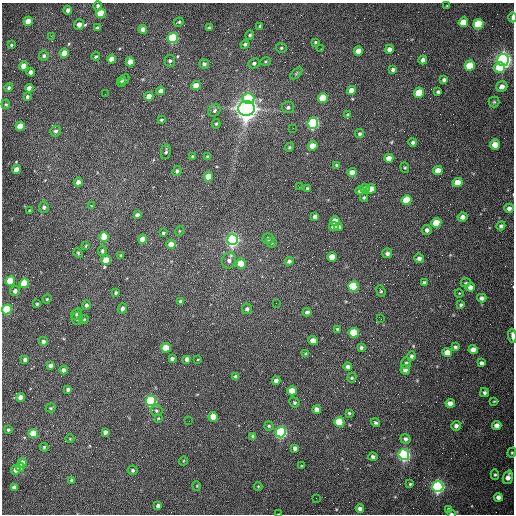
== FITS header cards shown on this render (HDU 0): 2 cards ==
NAXIS1  =                  512 /fastest changing axis
NAXIS2  =                  512 /next to fastest changing axis

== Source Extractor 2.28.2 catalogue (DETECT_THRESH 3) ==
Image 512 x 512 px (HDU 0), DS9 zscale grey, 1 PNG px = 1 image px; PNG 516 x 516 px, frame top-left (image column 1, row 512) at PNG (2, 3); each listed source drawn as its Kron ellipse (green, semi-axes under 4 px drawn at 4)
Background 1530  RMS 23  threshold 69.6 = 3 sigma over >= 5 px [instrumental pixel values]
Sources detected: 229; all 229 listed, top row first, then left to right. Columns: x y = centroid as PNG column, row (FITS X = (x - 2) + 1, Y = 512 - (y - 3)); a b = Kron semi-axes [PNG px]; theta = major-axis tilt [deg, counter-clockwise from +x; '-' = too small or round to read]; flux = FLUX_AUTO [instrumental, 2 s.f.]
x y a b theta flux
98 6 4 4 - 4.3e+03
447 6 3 3 - 1.4e+03
68 10 4 4 - 7.8e+03
101 13 5 4 - 6.4e+04
512 17 5 2 - 7.9e+03
28 21 5 4 - 3.0e+04
179 22 5 3 - 2.2e+03
463 22 5 4 - 3.2e+04
79 24 5 5 - 1.1e+04
478 24 5 5 - 9.7e+04
260 26 4 3 - 3.8e+03
97 28 4 3 - 2.6e+03
209 28 4 4 - 4.4e+03
143 29 4 4 - 1.0e+04
250 35 4 4 - 2.7e+03
51 36 3 2 - 1.7e+03
173 38 5 5 - 2.6e+05
315 42 3 2 - 1.6e+03
245 44 4 4 - 3.4e+03
11 45 3 3 - 1.8e+03
281 48 5 4 - 2.2e+03
321 49 2 2 - 8.6e+02
389 49 4 4 - 7.9e+03
358 51 5 4 - 1.6e+04
64 53 4 4 - 1.8e+04
44 56 5 4 - 3.2e+03
96 56 4 4 - 2.0e+03
111 59 4 4 - 1.6e+04
423 60 4 4 - 6.6e+03
503 60 6 6 - 1.1e+06
170 61 6 5 - 3.5e+03
265 61 5 3 - 1.8e+03
130 62 4 4 - 2.1e+04
254 63 6 5 - 3.9e+03
204 64 5 4 - 3.9e+03
24 66 4 4 - 2.0e+04
470 66 5 5 - 5.6e+04
499 67 6 5 - 4.3e+04
393 70 4 3 - 4.5e+03
31 72 4 4 - 9.1e+03
296 73 7 4 45 2.2e+03
124 79 6 4 47 2.3e+03
444 80 4 3 - 3.6e+03
121 81 5 3 - 2.7e+03
196 86 4 4 - 2.7e+04
9 87 4 4 - 2.6e+03
502 87 6 5 - 8.8e+03
29 88 4 4 - 1.1e+04
351 90 5 4 - 2.2e+04
161 91 4 4 - 9.9e+03
438 92 4 3 - 3.1e+03
419 93 5 5 - 6.1e+04
105 94 2 2 - 6.6e+02
149 96 4 4 - 1.5e+04
27 97 3 3 - 3.1e+03
248 98 6 5 - 5.5e+04
323 98 5 5 - 6.9e+04
494 102 5 5 - 2.2e+03
6 104 5 4 - 1.8e+03
288 107 6 5 - 3.6e+03
246 108 8 7 - 2.1e+06
215 110 7 5 46 4.3e+03
348 115 4 3 - 3.9e+03
161 120 4 3 - 1.7e+03
313 123 5 5 - 3.5e+05
216 124 5 4 - 2.0e+03
20 126 4 4 - 4.3e+04
293 128 2 2 - 7.1e+02
56 131 5 5 - 5.0e+03
360 134 4 4 - 2.9e+03
413 142 4 4 - 3.4e+03
495 144 5 5 - 2.1e+04
313 146 5 4 - 2.3e+04
289 147 5 4 - 2.2e+03
166 152 7 5 79 3.0e+03
192 156 3 3 - 1.3e+03
208 157 4 4 - 4.3e+03
389 158 4 4 - 1.4e+04
337 165 4 4 - 2.8e+03
405 167 5 4 - 2.0e+03
16 170 4 4 - 2.4e+04
177 171 5 4 - 3.2e+03
438 171 5 4 - 1.8e+04
352 172 4 4 - 1.3e+04
208 177 5 4 - 3.5e+04
78 182 4 4 - 8.4e+03
458 183 5 4 - 2.6e+04
299 187 2 2 - 1.1e+03
308 188 3 3 - 2.3e+03
365 188 5 4 - 7.4e+03
371 189 5 4 - 2.2e+04
360 190 5 4 - 4.3e+03
364 197 4 3 - 1.9e+03
407 200 5 5 - 6.7e+04
92 206 3 2 - 1.2e+04
44 207 5 5 - 3.6e+03
509 208 5 4 - 6.3e+03
29 211 4 3 - 1.3e+03
137 215 4 4 - 5.9e+03
315 216 4 4 - 6.1e+03
463 217 5 4 - 6.3e+03
335 221 5 4 - 2.6e+04
436 223 5 5 - 4.9e+04
501 226 4 4 - 3.6e+03
334 227 4 4 - 1.3e+04
339 227 4 4 - 4.7e+03
427 230 5 5 - 5.5e+03
179 231 5 3 - 1.2e+03
163 233 3 3 - 2.3e+03
104 237 5 4 - 4.4e+04
268 238 6 5 - 4.4e+03
142 239 4 4 - 1.5e+04
232 240 5 5 - 6.9e+05
271 243 5 4 - 2.3e+03
171 244 5 4 - 1.3e+04
86 245 4 3 - 1.4e+03
102 251 5 4 - 3.2e+03
78 253 5 4 - 1.8e+03
387 253 5 5 - 4.9e+03
121 255 3 2 - 1.6e+03
332 257 5 4 - 2.9e+04
419 258 5 4 - 5.9e+03
106 260 5 4 - 4.1e+04
229 261 8 6 73 6.7e+03
289 261 4 4 - 4.4e+03
241 263 5 5 - 3.8e+04
10 281 5 4 - 7.1e+04
24 283 5 4 - 8.3e+04
424 283 3 3 - 3.2e+03
466 283 5 4 - 1.9e+03
353 286 5 5 - 1.7e+05
470 287 4 4 - 8.7e+03
15 291 5 4 - 6.3e+03
381 291 6 4 -69 2.3e+03
116 293 3 3 - 2.6e+03
459 293 4 3 - 1.2e+03
482 298 4 4 - 4.7e+03
47 299 4 4 - 1.8e+03
181 302 4 4 - 5.3e+03
276 303 2 2 - 8.2e+02
37 304 4 4 - 2.1e+03
86 305 5 4 - 4.1e+03
461 305 4 3 - 2.5e+03
7 309 5 4 - 1.4e+05
123 309 5 4 - 6.1e+03
247 309 5 5 - 4.4e+03
307 312 4 4 - 3.3e+03
76 314 6 4 63 2.5e+03
77 318 6 5 - 3.6e+03
84 319 4 4 - 1.8e+03
381 319 2 2 - 9.2e+02
338 329 4 4 - 2.6e+03
354 333 5 5 - 6.7e+04
512 336 7 3 -86 7.0e+03
43 341 4 4 - 4.6e+03
313 341 4 4 - 1.6e+04
361 347 4 3 - 2.7e+03
455 347 4 4 - 3.3e+03
166 348 5 4 - 3.5e+04
473 350 4 4 - 1.2e+04
447 353 5 4 - 2.0e+04
306 354 4 4 - 2.4e+03
412 356 5 4 - 3.8e+03
25 359 4 4 - 6.1e+03
172 359 4 3 - 4.1e+03
187 359 4 4 - 6.5e+03
197 360 3 3 - 1.1e+04
406 363 6 5 - 3.4e+03
481 363 4 4 - 4.9e+03
51 365 4 4 - 7.0e+03
348 367 4 4 - 6.6e+03
64 370 4 4 - 6.4e+03
405 370 5 4 - 7.1e+03
236 377 4 4 - 5.2e+03
352 378 5 4 - 2.1e+03
276 381 4 4 - 7.4e+03
68 389 4 3 - 4.4e+03
292 391 4 4 - 3.1e+04
484 393 4 4 - 3.4e+03
21 397 4 4 - 1.4e+04
151 401 5 5 - 3.5e+05
494 401 4 3 - 1.4e+03
294 402 5 5 - 2.8e+03
450 403 4 4 - 1.2e+04
51 408 5 4 - 2.0e+03
317 409 4 4 - 1.0e+04
156 411 6 5 - 2.9e+03
349 413 3 3 - 2.0e+03
213 417 5 4 - 2.3e+04
158 418 3 3 - 1.2e+03
189 421 2 2 - 6.1e+02
339 422 5 5 - 1.1e+05
375 423 4 4 - 2.6e+03
497 425 4 4 - 1.0e+04
269 426 4 4 - 1.9e+03
456 426 5 5 - 5.5e+03
8 430 3 3 - 2.3e+03
105 432 4 4 - 5.9e+03
281 432 5 5 - 4.3e+05
33 434 5 4 - 5.0e+04
253 436 4 3 - 3.5e+03
70 439 4 3 - 1.1e+03
405 439 5 4 - 4.5e+03
44 447 4 3 - 2.2e+03
295 448 4 4 - 6.1e+03
512 453 5 4 - 2.0e+03
404 455 5 5 - 5.7e+05
373 457 4 4 - 4.4e+03
183 461 4 3 - 1.3e+03
22 463 5 4 - 1.7e+04
302 466 3 2 - 1.2e+03
20 467 4 4 - 1.4e+04
16 470 5 4 - 1.0e+04
133 470 5 5 - 3.2e+03
495 475 5 4 - 2.1e+03
508 477 7 5 71 1.0e+04
72 480 4 4 - 2.9e+03
410 484 3 3 - 1.7e+03
197 486 5 3 - 1.1e+03
258 486 4 3 - 1.2e+03
14 487 4 4 - 5.9e+03
438 487 5 5 - 6.3e+05
498 497 4 4 - 8.6e+03
316 498 2 2 - 3.4e+03
158 506 4 4 - 7.4e+03
360 509 4 4 - 6.2e+03
449 509 4 3 - 2.8e+03
451 513 4 3 - 2.3e+03
279 514 3 2 - 1.1e+03
At the frame edge (FLAGS 8, measured only in part): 5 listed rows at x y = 512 17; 512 336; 512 453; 451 513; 279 514